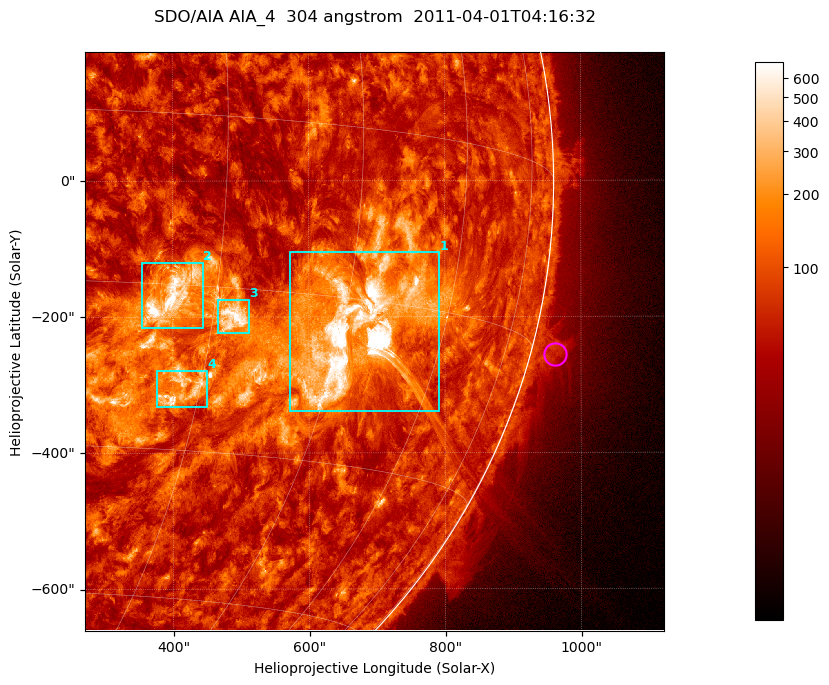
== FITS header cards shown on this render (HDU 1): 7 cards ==
TELESCOP= 'SDO/AIA '           / For AIA: SDO/AIA
INSTRUME= 'AIA_4   '           / For AIA: AIA_ATA1, AIA_ATA2, AIA_ATA3 or AIA_AT
WAVELNTH=                  304 / [angstrom] Wavelength
WAVEUNIT= 'angstrom'           / Wavelength unit: angstrom
DATE-OBS= '2011-04-01T04:16:32.123' / [ISO] Date when observation started; ISO 8
CTYPE1  = 'HPLN-TAN'           / CTYPE1; Typically HPLN
CTYPE2  = 'HPLT-TAN'           / CTYPE2; Typically HPLT

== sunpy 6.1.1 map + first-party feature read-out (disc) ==
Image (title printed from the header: SDO/AIA AIA_4  304 angstrom  2011-04-01T04:16:32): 1418 x 1418 px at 0.6 arcsec/px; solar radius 960 arcsec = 1600 px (partial field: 18% of the solar disc is inside the frame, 73% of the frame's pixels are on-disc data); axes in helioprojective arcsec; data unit not stated in the header (colour bar unlabelled)
Orientation: roll -0.132 deg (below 1 deg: not rotated)
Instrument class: DISC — disc imager (sunpy class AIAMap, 304 A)
Bright regions (active regions / flare kernels): reference = the on-disc median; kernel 11 px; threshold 5 sigma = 171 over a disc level ~71.9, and >= 1.15x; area >= 2010 px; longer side >= 17 px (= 10 arcsec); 4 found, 4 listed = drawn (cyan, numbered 1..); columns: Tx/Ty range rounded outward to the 2 arcsec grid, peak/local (2 s.f.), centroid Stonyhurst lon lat
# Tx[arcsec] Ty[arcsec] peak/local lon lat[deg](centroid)
1 570..792 -340..-104 34 +47 -18
2 354..444 -216..-120 13 +26 -16
3 466..512 -224..-174 10 +32 -18
4 376..450 -334..-278 8.5 +28 -25
Off-limb structures (1.02-1.3 R_sun): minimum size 400 px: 5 found; the strongest spans PA ~250..255 deg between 1.02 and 1.08 R_sun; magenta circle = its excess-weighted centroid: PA ~255 deg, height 1.04 R_sun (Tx ~962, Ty ~-256 arcsec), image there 2.2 x the reference